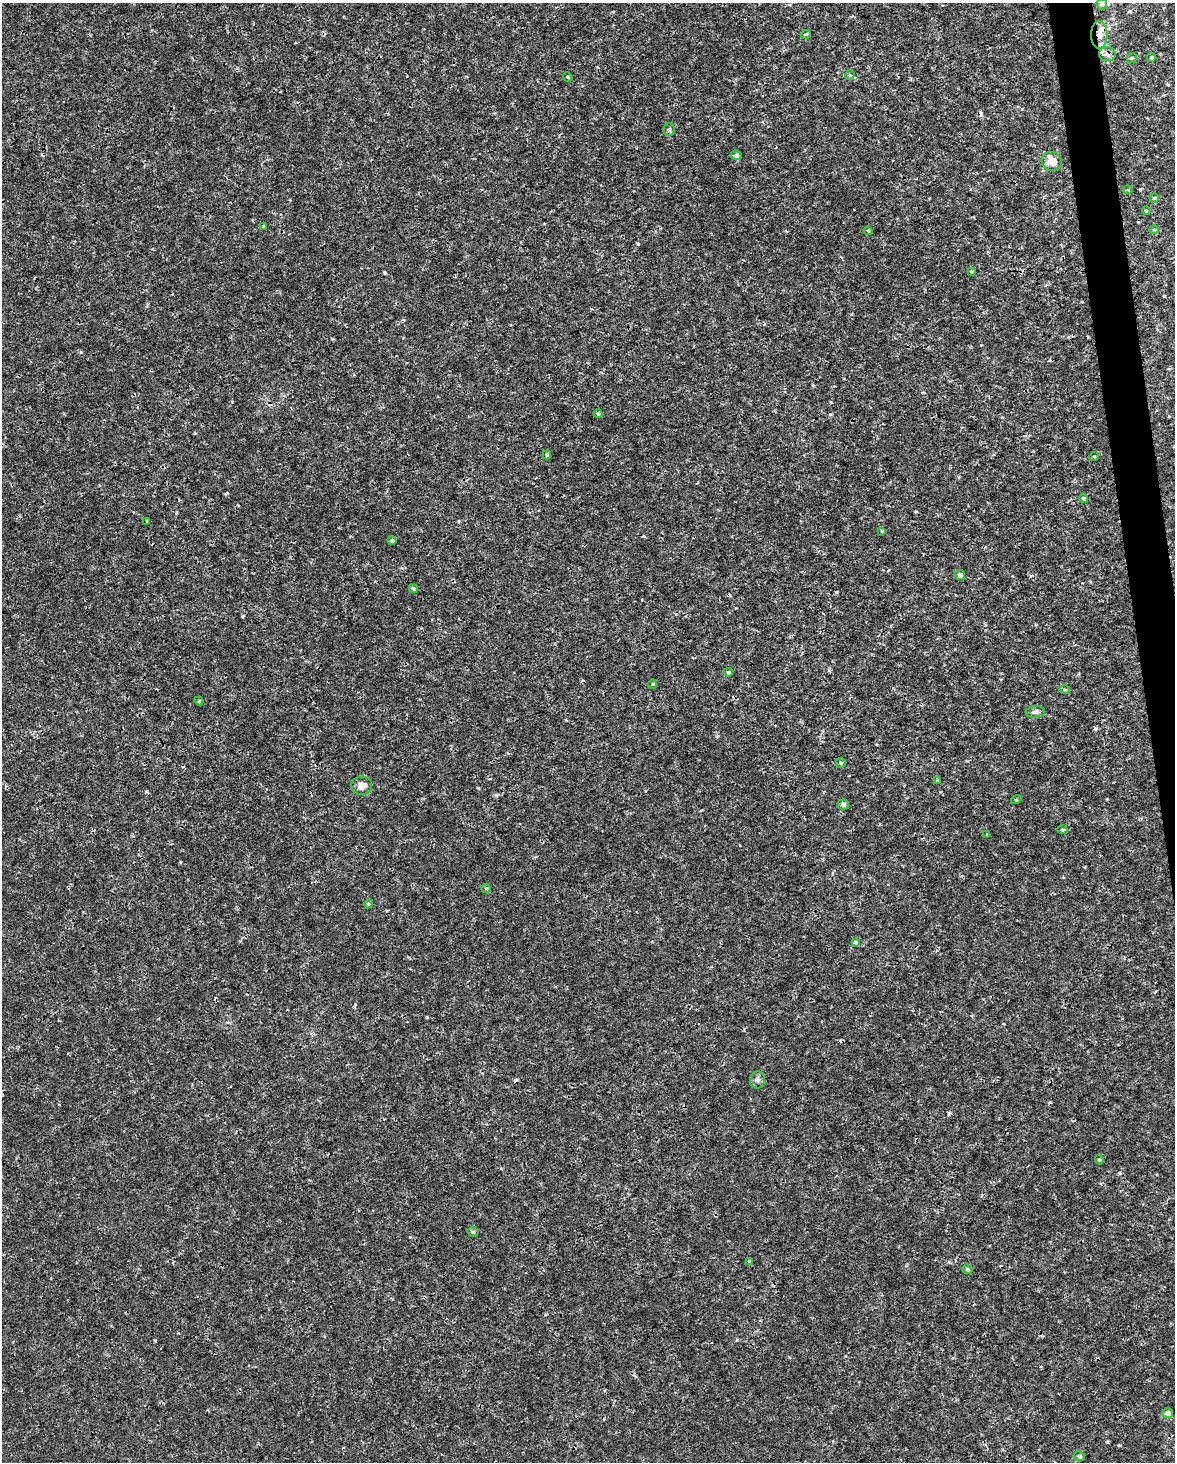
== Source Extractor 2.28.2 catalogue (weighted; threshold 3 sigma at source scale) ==
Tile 6 of 4 x 3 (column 2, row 2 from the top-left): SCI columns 1175-2347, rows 1519-2978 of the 4694 x 4454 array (HDU 1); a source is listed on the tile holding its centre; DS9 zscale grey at full resolution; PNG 1177 x 1464 px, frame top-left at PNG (2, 3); each listed source drawn as its Kron ellipse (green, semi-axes under 4 px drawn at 4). Shown black and unused: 2% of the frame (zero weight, under 3 of 4 exposures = <1% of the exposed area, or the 3 px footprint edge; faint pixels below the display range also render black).
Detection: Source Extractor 2.28.2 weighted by HDU 2 'WHT'; one run over the whole footprint, this tile lists its part. Background 5.86e-04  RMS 8.8e-04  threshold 0.00397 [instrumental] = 3 sigma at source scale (4.5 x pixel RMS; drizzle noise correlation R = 1.50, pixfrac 1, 0.0396/0.0396 arcsec/px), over >= 5 px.
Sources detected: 61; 8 cosmic-ray / hot-pixel residue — neither listed nor drawn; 4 inside a brighter listed object's ellipse — not listed separately; the other 49 listed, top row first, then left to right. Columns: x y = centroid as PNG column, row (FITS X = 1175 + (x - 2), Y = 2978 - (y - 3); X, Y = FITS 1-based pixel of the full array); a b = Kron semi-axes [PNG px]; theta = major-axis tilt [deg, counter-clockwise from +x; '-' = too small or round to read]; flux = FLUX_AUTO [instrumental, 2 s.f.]
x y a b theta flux
1102 4 5 5 - 0.19
806 34 5 3 - 0.094
1099 35 14 8 -89 0.81
1107 54 8 7 - 0.34
1132 58 5 4 - 0.12
1151 58 4 4 - 0.13
850 75 5 5 - 0.12
568 77 5 4 - 0.11
669 130 6 5 - 0.19
736 155 5 4 - 0.19
1052 161 10 9 - 0.86
1128 190 4 4 - 0.092
1154 198 4 4 - 0.12
1146 211 4 3 - 0.11
263 226 4 3 - 0.077
1154 230 5 3 - 0.083
868 231 4 3 - 0.096
971 271 3 3 - 0.077
598 414 4 4 - 0.1
547 455 4 3 - 0.11
1094 456 5 3 - 0.068
1084 498 4 3 - 0.12
147 521 4 3 - 0.073
882 531 3 3 - 0.098
392 541 4 4 - 0.19
960 575 5 5 - 0.39
413 588 5 4 - 0.17
728 672 4 3 - 0.12
653 684 5 4 - 0.11
1065 690 5 3 - 0.1
199 701 4 4 - 0.09
1035 712 10 6 4 0.25
841 763 5 4 - 0.11
938 781 4 3 - 0.1
362 786 10 9 - 0.65
1016 800 5 3 - 0.08
843 805 6 5 - 0.23
1062 830 5 4 - 0.11
987 835 4 3 - 0.096
486 888 5 4 - 0.13
368 904 4 3 - 0.08
855 942 4 4 - 0.14
757 1080 9 7 83 0.28
1099 1160 5 4 - 0.12
473 1232 5 5 - 0.14
750 1262 4 4 - 0.25
967 1269 5 4 - 0.16
1168 1413 5 5 - 0.42
1079 1456 5 5 - 0.22
Overlapping masked pixels (flux is a lower limit): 2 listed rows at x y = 1099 35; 1107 54
Isophote crosses this tile's border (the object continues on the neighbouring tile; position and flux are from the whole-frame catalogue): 1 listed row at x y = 1102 4